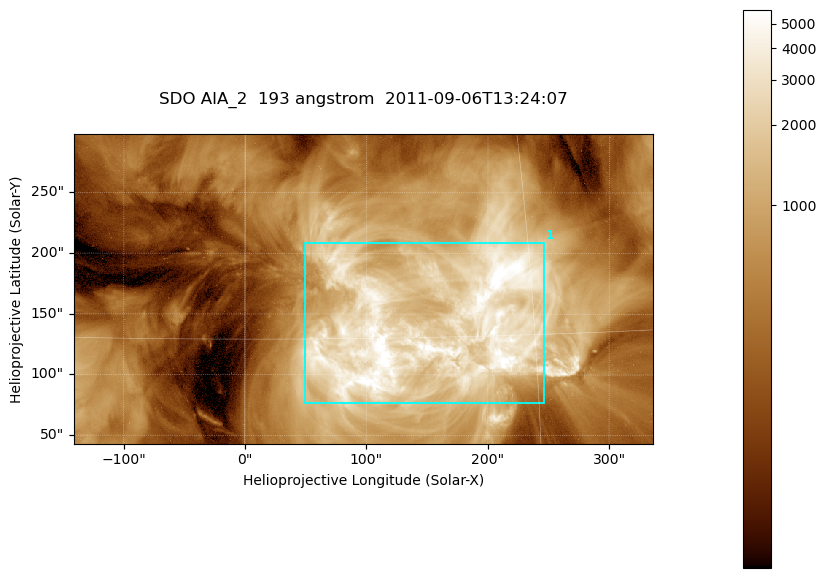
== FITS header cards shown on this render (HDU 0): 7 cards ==
TELESCOP= 'SDO     '           /
INSTRUME= 'AIA_2   '           /
WAVELNTH=                  193 /
WAVEUNIT= 'angstrom'           /
DATE-OBS= '2011-09-06T13:24:07.84' /
CTYPE1  = 'HPLN-TAN'           /
CTYPE2  = 'HPLT-TAN'           /

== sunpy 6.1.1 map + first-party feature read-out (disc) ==
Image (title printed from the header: SDO AIA_2  193 angstrom  2011-09-06T13:24:07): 794 x 424 px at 0.601 arcsec/px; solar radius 952 arcsec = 1585 px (partial field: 4.3% of the solar disc is inside the frame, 100% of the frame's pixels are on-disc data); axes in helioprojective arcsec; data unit not stated in the header (colour bar unlabelled)
Pointing: header CRPIX1/2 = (2043.76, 2047.55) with CRVAL1/2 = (0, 0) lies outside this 794 x 424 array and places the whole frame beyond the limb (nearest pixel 1.29 R_sun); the SolarSoft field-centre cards XCEN/YCEN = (97.28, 170.6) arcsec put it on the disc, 1674 arcsec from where CRPIX/CRVAL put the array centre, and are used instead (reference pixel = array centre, CRVAL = XCEN/YCEN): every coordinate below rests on XCEN/YCEN
Orientation: roll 0.0564 deg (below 1 deg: not rotated)
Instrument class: DISC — disc imager (sunpy class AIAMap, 193 A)
Bright regions (active regions / flare kernels): reference = the on-disc median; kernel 7 px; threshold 5 sigma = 2256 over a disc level ~535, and >= 1.15x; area >= 336 px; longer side >= 5 px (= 3 arcsec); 1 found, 1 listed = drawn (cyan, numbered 1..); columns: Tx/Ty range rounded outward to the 2 arcsec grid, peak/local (2 s.f.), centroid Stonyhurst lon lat
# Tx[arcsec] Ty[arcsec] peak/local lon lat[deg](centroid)
1 48..248 76..210 13 +10 +15